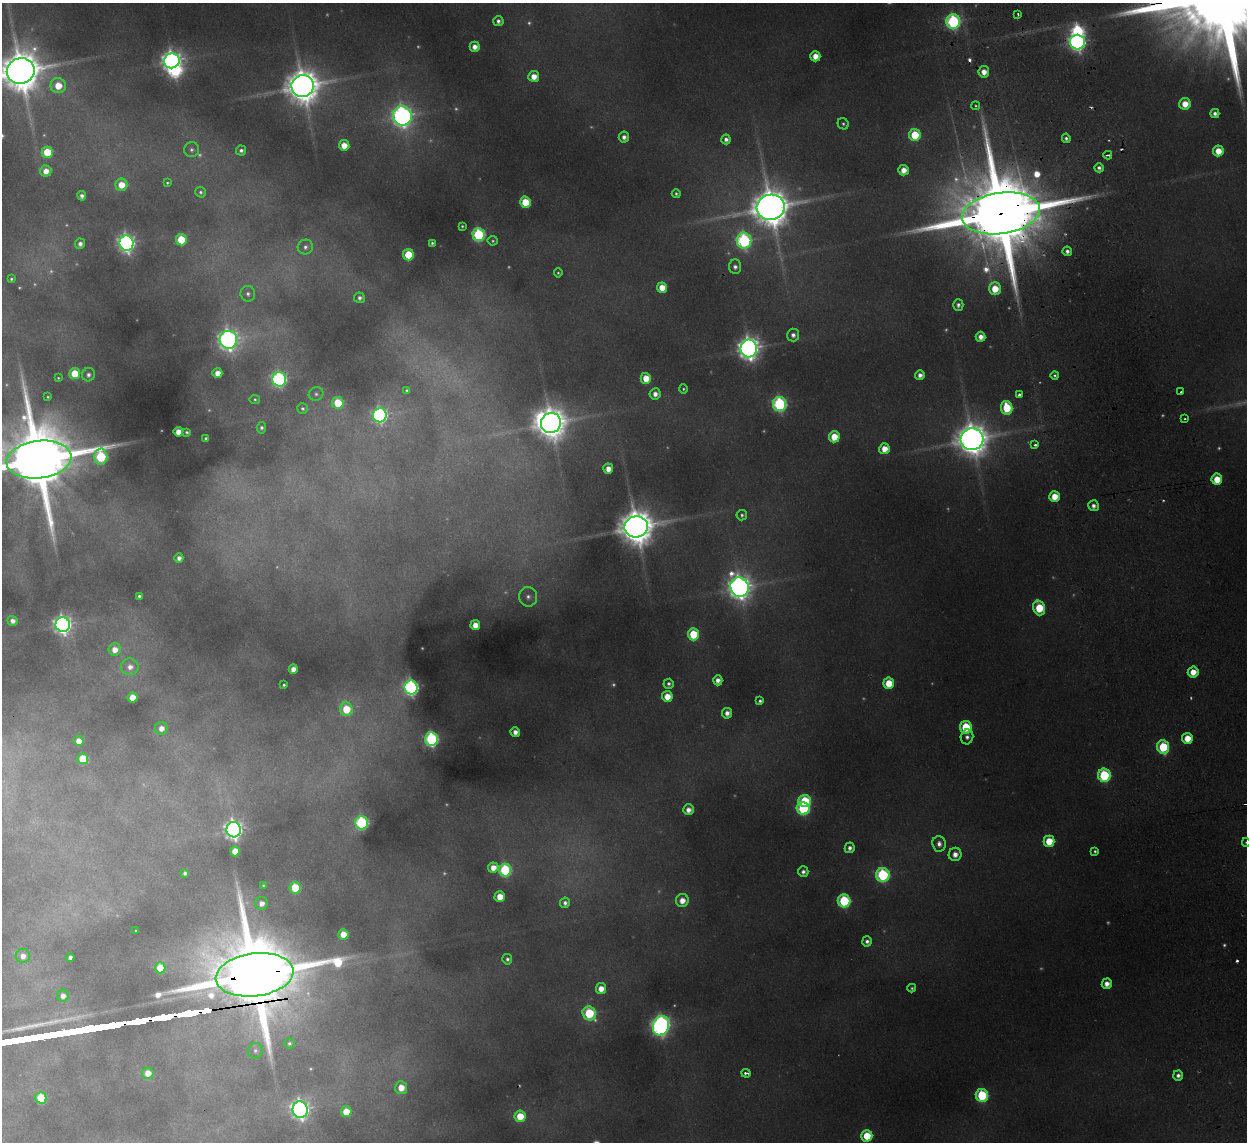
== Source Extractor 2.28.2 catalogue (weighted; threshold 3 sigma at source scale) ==
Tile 6 of 4 x 4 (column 2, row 2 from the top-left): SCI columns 1298-2542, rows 2433-3572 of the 5083 x 4981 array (HDU 1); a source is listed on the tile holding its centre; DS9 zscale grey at full resolution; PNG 1249 x 1144 px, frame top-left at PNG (2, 3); each listed source drawn as its Kron ellipse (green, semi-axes under 4 px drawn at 4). Shown black and unused: <1% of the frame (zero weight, under 2 of 3 exposures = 3% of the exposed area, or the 3 px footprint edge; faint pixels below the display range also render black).
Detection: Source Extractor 2.28.2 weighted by HDU 2 'WHT'; one run over the whole footprint, this tile lists its part. Background 0.186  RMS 0.015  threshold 0.0658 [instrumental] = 3 sigma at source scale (4.5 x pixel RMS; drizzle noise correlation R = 1.50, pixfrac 1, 0.05/0.05 arcsec/px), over >= 5 px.
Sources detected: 246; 55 too faint to see at this stretch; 3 inside a brighter object's white glare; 5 cosmic-ray / hot-pixel residue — neither listed nor drawn; the other 183 listed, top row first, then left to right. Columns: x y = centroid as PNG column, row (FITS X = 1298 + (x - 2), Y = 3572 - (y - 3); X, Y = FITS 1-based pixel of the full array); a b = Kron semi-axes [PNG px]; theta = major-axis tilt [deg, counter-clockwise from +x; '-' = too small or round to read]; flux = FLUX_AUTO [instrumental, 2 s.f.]
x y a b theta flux
1018 14 3 2 - 6.3
498 21 5 5 - 7.1
953 22 7 7 - 400
1077 42 7 7 - 790
475 47 5 5 - 16
815 56 5 5 - 23
172 61 8 7 - 1400
21 71 14 13 - 8100
984 72 6 5 - 20
534 76 5 5 - 24
58 86 7 7 - 45
303 86 11 11 - 4900
1185 104 6 6 - 31
976 106 4 4 - 2.3
1215 114 4 4 - 8.8
402 116 10 9 - 1300
843 124 6 5 - 3.5
915 135 6 6 - 86
624 137 5 5 - 9.9
1066 138 5 4 - 6
726 139 5 4 - 8.3
344 145 5 5 - 30
192 150 7 7 - 6
241 151 5 5 - 5.9
1218 151 5 5 - 34
47 152 5 5 - 78
1108 155 4 2 - 11
1099 168 5 4 - 6.9
904 170 5 5 - 21
46 171 6 5 - 21
167 183 4 3 - 2.3
121 185 6 6 - 35
201 192 5 5 - 4.5
676 194 4 4 - 3.5
82 196 4 4 - 8.9
525 202 5 5 - 67
771 207 14 12 12 7000
1001 213 39 20 8 47000
462 226 3 3 - 2.5
479 235 6 6 - 270
181 240 5 5 - 85
493 241 5 5 - 2.9
744 241 8 7 - 450
126 243 7 7 - 910
432 243 4 3 - 3.5
80 244 5 5 - 8.9
305 247 8 7 - 7.1
1067 251 5 4 - 8
408 255 5 5 - 83
735 267 7 6 - 7.6
558 273 5 4 - 2.7
11 279 4 3 - 3.1
662 288 5 5 - 35
995 289 6 6 - 46
248 294 8 7 - 6.5
359 298 5 5 - 6.2
958 305 6 5 - 6.7
793 335 6 6 - 9.7
981 337 5 5 - 14
228 340 9 9 - 1300
749 348 9 8 - 1800
75 373 5 5 - 61
217 373 5 5 - 22
88 375 7 6 - 7.5
920 375 5 5 - 11
1055 375 4 4 - 3.7
58 378 3 3 - 1.9
646 378 5 5 - 37
279 379 7 7 - 480
683 389 4 4 - 2.9
407 390 4 3 - 3.4
1181 392 3 3 - 4.3
316 394 7 6 - 4.6
655 394 5 5 - 13
1019 395 4 3 - 8.1
48 397 3 3 - 2.2
255 399 5 4 - 3.2
338 403 6 5 - 75
780 404 7 6 - 400
1007 408 7 5 -81 93
303 409 5 5 - 3.5
380 415 7 7 - 560
1185 419 3 3 - 2.2
551 423 10 9 - 3700
261 428 6 5 - 5.2
178 432 5 4 - 24
187 432 4 3 - 3.1
834 437 5 5 - 44
206 438 3 3 - 3.5
972 439 11 11 - 4500
1035 445 4 3 - 7.1
884 449 5 5 - 29
101 457 8 6 88 220
39 460 32 18 7 33000
608 469 5 5 - 21
1217 479 5 5 - 42
1054 496 5 5 - 37
1093 506 5 5 - 9
742 515 5 5 - 4.9
636 527 12 10 11 5900
179 558 4 4 - 11
739 587 10 9 - 2100
139 596 4 4 - 5.1
528 597 10 9 - 11
1039 608 7 5 -73 91
13 621 5 5 - 11
63 625 7 7 - 1100
475 625 5 5 - 27
693 634 6 5 - 95
115 649 6 6 - 22
130 667 8 8 - 15
293 669 5 4 - 18
1193 672 5 5 - 28
718 680 5 4 - 12
889 683 6 5 - 55
669 684 5 5 - 5.4
284 685 4 3 - 2.8
411 687 7 6 - 570
667 696 5 5 - 32
133 698 5 5 - 43
760 701 4 4 - 5
346 709 7 6 - 63
727 713 5 5 - 12
966 727 6 6 - 110
161 728 6 6 - 18
515 732 5 5 - 14
967 737 7 6 - 7.4
1187 738 5 5 - 34
431 739 7 6 - 370
79 741 5 5 - 22
1163 747 7 6 - 130
83 759 5 5 - 78
1104 775 6 6 - 190
805 801 6 6 - 120
803 808 6 6 - 220
688 810 5 5 - 15
362 823 6 6 - 310
234 830 7 7 - 1100
1049 841 5 5 - 56
1246 842 4 4 - 2.8
939 844 8 6 -83 11
850 848 5 5 - 8.4
235 851 5 5 - 33
1095 851 4 3 - 3.8
955 854 6 6 - 15
493 867 5 5 - 22
505 870 6 6 - 230
803 872 5 5 - 7.7
185 873 4 4 - 5.6
883 875 7 6 - 280
263 885 3 3 - 2.3
295 888 5 5 - 90
500 897 5 5 - 39
682 900 6 6 - 22
844 901 6 6 - 210
262 903 6 6 - 16
565 903 5 5 - 7
136 931 3 2 - 1.2
343 934 5 5 - 36
867 941 5 5 - 7.1
23 956 7 7 - 14
70 957 4 4 - 8.5
507 959 5 5 - 5.4
160 968 6 5 - 48
255 975 39 21 7 40000
1107 984 5 5 - 16
912 988 4 4 - 3.1
601 989 5 5 - 24
63 996 6 6 - 13
589 1013 7 6 - 170
661 1026 10 8 67 1100
289 1043 5 5 - 4.3
255 1051 8 7 - 5.9
148 1073 6 5 - 26
746 1073 5 3 - 9.2
1178 1075 5 5 - 8.1
401 1088 6 6 - 30
982 1095 6 6 - 190
41 1098 6 5 - 96
300 1110 8 7 - 1100
346 1112 5 5 - 47
520 1116 5 5 - 55
867 1136 5 5 - 64
Overlapping masked pixels (flux is a lower limit): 3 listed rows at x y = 1077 42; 1001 213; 255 975
Isophote crosses this tile's border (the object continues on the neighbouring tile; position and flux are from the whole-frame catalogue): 3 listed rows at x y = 21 71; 39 460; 1246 842